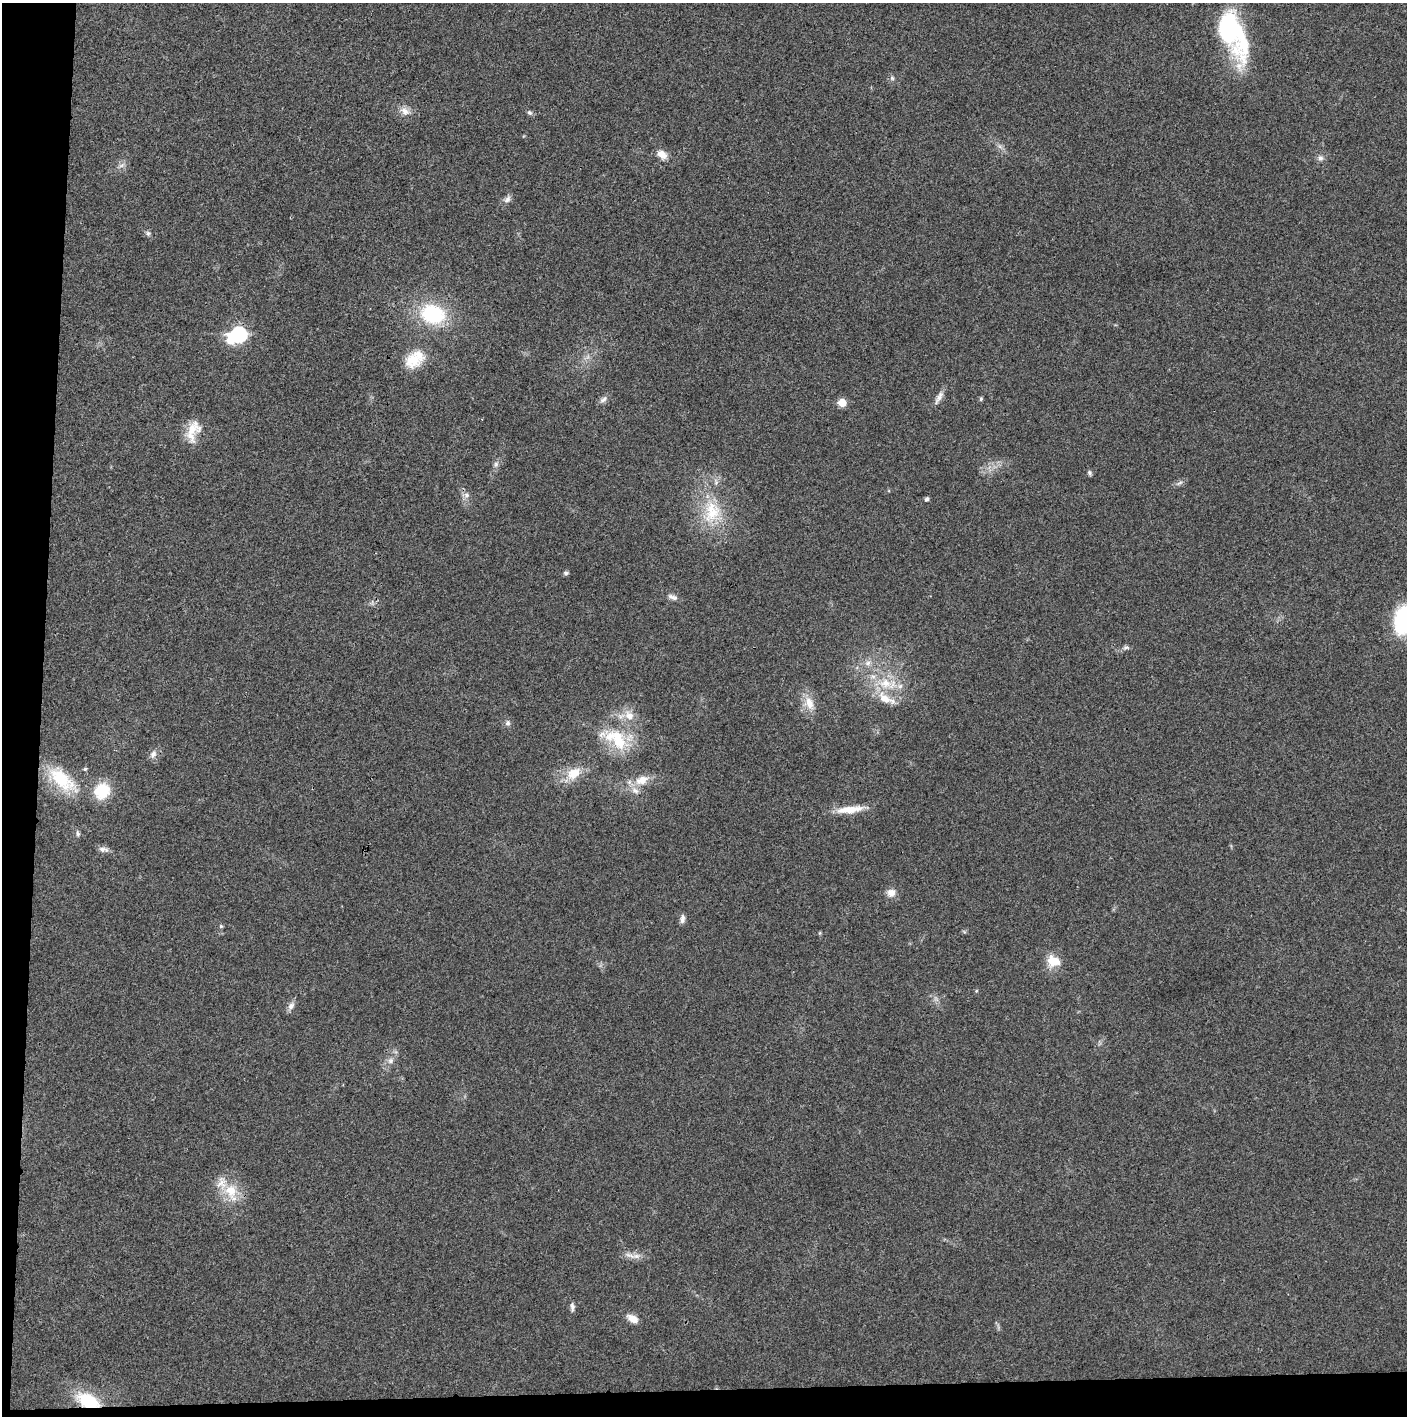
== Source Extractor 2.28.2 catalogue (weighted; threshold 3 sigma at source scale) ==
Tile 7 of 3 x 3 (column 1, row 3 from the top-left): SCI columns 2-1406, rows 1-1414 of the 4221 x 4243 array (HDU 1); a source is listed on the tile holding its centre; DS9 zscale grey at full resolution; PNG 1409 x 1418 px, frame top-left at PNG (2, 3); no overlay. Shown black and unused: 5% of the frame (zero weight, under 3 of 4 exposures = <1% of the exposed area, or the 3 px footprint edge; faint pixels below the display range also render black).
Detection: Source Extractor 2.28.2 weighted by HDU 2 'WHT'; one run over the whole footprint, this tile lists its part. Background 0.0209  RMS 0.0041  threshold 0.0186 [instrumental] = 3 sigma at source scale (4.5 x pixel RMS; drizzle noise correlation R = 1.50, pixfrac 1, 0.05/0.05 arcsec/px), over >= 5 px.
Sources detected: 61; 1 inside a brighter object's white glare — not listed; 4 inside a brighter listed object's ellipse — not listed separately; the other 56 listed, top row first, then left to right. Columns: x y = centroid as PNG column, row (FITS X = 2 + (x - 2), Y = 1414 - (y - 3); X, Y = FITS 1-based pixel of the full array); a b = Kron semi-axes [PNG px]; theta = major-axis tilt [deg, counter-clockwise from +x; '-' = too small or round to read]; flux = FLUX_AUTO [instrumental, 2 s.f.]
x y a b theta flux
1229 29 56 23 -73 52
892 78 7 6 - 1
405 111 14 9 -36 3.4
529 113 7 6 - 1
1000 146 8 5 -45 1.3
662 154 13 9 -38 3.9
1320 158 8 7 - 1.6
122 165 10 5 27 1.5
507 199 12 7 52 2
148 233 7 7 - 0.96
433 314 28 21 -15 32
239 334 7 7 - 77
414 359 27 18 38 11
939 397 21 7 60 2.6
603 399 12 7 37 1.7
981 399 6 4 70 0.64
842 402 6 5 - 8.7
193 431 28 15 72 8.7
496 464 9 6 76 1.4
1089 473 7 5 -60 0.9
1179 483 11 4 26 1.3
466 495 9 7 75 1.9
926 499 5 4 - 1.2
712 512 37 26 84 22
566 573 7 5 -1 0.86
672 597 14 6 -18 1.9
1403 620 30 19 82 33
1126 648 11 4 5 1.1
868 663 11 8 46 2.6
885 683 26 16 -12 14
809 703 20 13 -69 6.5
629 715 17 12 -51 5.7
508 723 8 7 - 1.3
616 739 41 22 -36 21
153 754 12 8 61 2.2
85 769 5 5 - 0.66
574 773 22 14 35 8.6
62 779 47 20 -41 22
642 780 20 12 19 6.6
102 791 16 15 - 16
850 809 36 9 6 8.4
78 833 8 6 -78 1.1
102 849 10 8 -9 1.9
891 893 11 10 - 3.3
682 919 11 6 83 1.7
221 926 5 5 - 0.61
820 933 6 4 89 0.46
1053 961 18 15 -18 7.1
936 999 8 5 -45 1.3
291 1006 13 7 59 2.1
391 1061 9 8 - 2
231 1192 29 18 -69 12
630 1255 18 6 -20 2.9
572 1307 12 5 90 1.4
633 1319 13 8 -32 4
88 1401 28 15 -22 19
Overlapping masked pixels (flux is a lower limit): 1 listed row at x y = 88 1401
Isophote crosses this tile's border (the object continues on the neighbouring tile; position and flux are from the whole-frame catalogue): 1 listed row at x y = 1403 620